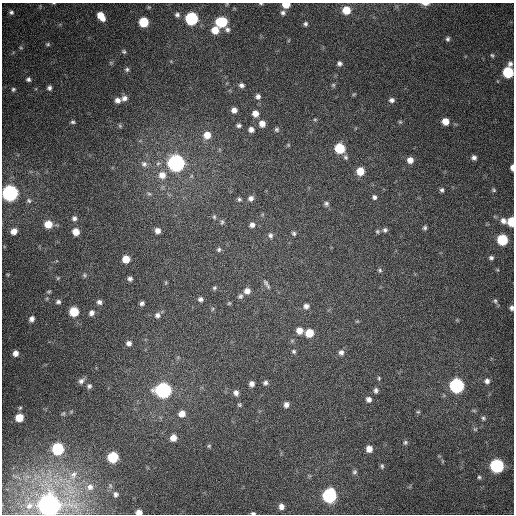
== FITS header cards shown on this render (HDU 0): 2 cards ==
NAXIS1  =                  512
NAXIS2  =                  512

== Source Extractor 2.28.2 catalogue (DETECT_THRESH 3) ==
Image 512 x 512 px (HDU 0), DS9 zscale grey, 1 PNG px = 1 image px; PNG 516 x 516 px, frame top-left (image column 1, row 512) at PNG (2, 3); no overlay
Background 394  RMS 10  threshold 30.8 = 3 sigma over >= 5 px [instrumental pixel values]
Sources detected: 151; all 151 listed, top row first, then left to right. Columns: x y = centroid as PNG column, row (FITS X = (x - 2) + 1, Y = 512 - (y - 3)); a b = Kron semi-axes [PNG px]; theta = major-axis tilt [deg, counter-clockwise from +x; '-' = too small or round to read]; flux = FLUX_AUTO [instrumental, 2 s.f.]
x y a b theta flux
261 3 6 3 -1 7.6e+02
425 4 9 3 0 2.7e+03
286 5 6 4 0 1.1e+04
346 10 7 6 - 1.5e+04
11 12 5 4 - 1.4e+03
283 13 7 6 - 2.0e+03
177 15 7 6 - 1.9e+03
101 16 9 6 -55 1.0e+04
192 18 7 7 - 1.0e+05
144 22 6 6 - 2.8e+04
221 22 8 7 - 3.9e+04
305 24 6 5 - 1.5e+03
215 30 7 7 - 1.0e+04
227 30 8 6 -60 2.1e+03
448 39 5 4 - 1.4e+03
48 44 6 5 - 1.1e+03
21 48 5 3 - 7.0e+02
124 52 6 5 - 1.2e+03
492 55 5 4 - 9.6e+02
339 63 5 5 - 2.0e+03
127 69 6 6 - 1.5e+03
508 72 8 6 80 5.2e+04
28 79 5 5 - 1.8e+03
241 85 7 6 - 2.2e+03
333 85 6 5 - 9.9e+02
49 88 6 5 - 2.1e+03
13 89 6 5 - 1.4e+03
354 94 5 4 - 7.7e+02
258 96 7 6 - 2.3e+03
124 98 8 7 - 3.1e+03
117 100 7 6 - 3.4e+03
392 100 6 5 - 2.3e+03
234 110 6 6 - 3.8e+03
255 113 7 6 - 5.5e+03
315 119 5 3 - 8.0e+02
445 121 6 6 - 8.1e+03
73 122 6 4 -1 1.2e+03
400 122 5 5 - 8.2e+02
262 124 6 6 - 5.4e+03
239 125 6 4 -4 1.5e+03
120 126 6 4 -46 1.0e+03
251 129 6 5 - 3.0e+03
277 129 6 6 - 1.4e+03
207 135 8 7 - 8.2e+03
288 145 6 4 46 8.0e+02
339 148 7 6 - 3.2e+04
345 157 8 6 -76 1.6e+03
474 158 6 6 - 2.3e+03
410 160 6 6 - 4.8e+03
176 163 7 7 - 3.4e+05
144 164 9 8 - 3.3e+03
512 167 6 3 89 3.6e+03
360 171 7 6 - 1.2e+04
162 175 10 10 - 6.9e+03
442 190 6 5 - 1.5e+03
494 190 6 4 -42 1.1e+03
10 193 7 7 - 2.7e+05
149 194 6 5 - 1.3e+03
374 197 6 6 - 1.9e+03
251 198 7 6 - 2.6e+03
239 199 5 5 - 1.3e+03
29 201 7 6 - 1.7e+03
326 204 6 6 - 1.6e+03
214 217 6 5 - 1.2e+03
74 218 7 6 - 2.1e+03
503 221 9 7 -36 3.7e+03
222 222 8 5 89 1.3e+03
511 222 6 5 - 2.1e+04
48 224 7 7 - 1.1e+04
252 225 7 6 - 2.6e+03
425 228 5 5 - 1.3e+03
157 230 6 5 - 3.4e+03
385 230 7 6 - 1.8e+03
14 231 7 7 - 5.8e+03
377 231 6 5 - 1.2e+03
76 232 6 6 - 7.5e+03
294 233 6 5 - 1.4e+03
270 235 7 7 - 2.1e+03
502 240 7 6 - 4.4e+04
219 249 6 6 - 1.5e+03
491 258 6 5 - 1.6e+03
126 259 6 6 - 1.0e+04
380 270 6 5 - 1.1e+03
8 275 5 3 - 7.1e+02
84 275 6 5 - 1.1e+03
58 278 5 5 - 7.9e+02
130 279 4 4 - 1.8e+03
266 284 15 5 -58 2.2e+03
214 288 5 4 - 1.2e+03
247 291 7 7 - 4.1e+03
49 292 7 4 19 9.1e+02
240 296 7 6 - 1.7e+03
200 299 6 5 - 2.0e+03
495 301 8 5 -80 1.6e+03
58 302 7 5 1 1.7e+03
99 302 6 6 - 2.3e+03
142 303 5 4 - 1.8e+03
229 303 5 4 - 8.1e+02
306 306 8 7 - 2.9e+03
511 308 6 5 - 2.0e+03
212 309 6 3 71 8.6e+02
74 312 6 6 - 2.4e+04
91 313 7 6 - 2.7e+03
157 315 7 7 - 2.6e+03
32 319 6 5 - 2.8e+03
299 331 7 7 - 6.1e+03
309 333 6 6 - 1.5e+04
129 343 6 6 - 2.8e+03
294 351 6 6 - 1.4e+03
341 352 7 6 - 2.5e+03
15 353 5 5 - 4.0e+03
379 378 5 4 - 8.8e+02
81 381 9 6 40 2.8e+03
487 381 7 7 - 3.0e+03
265 383 6 5 - 1.7e+03
252 384 5 5 - 3.1e+03
89 386 6 6 - 1.8e+03
456 386 7 7 - 1.6e+05
163 390 8 7 - 2.4e+05
376 390 6 4 86 1.8e+03
236 393 7 6 - 2.9e+03
369 399 6 6 - 2.8e+03
240 405 5 5 - 9.3e+02
286 405 6 6 - 2.9e+03
20 408 6 4 43 1.0e+03
474 410 6 4 -1 9.9e+02
418 412 5 5 - 9.0e+02
63 413 6 5 - 1.1e+03
182 414 7 7 - 5.9e+03
19 417 6 6 - 1.3e+04
483 418 7 5 -63 1.4e+03
475 429 6 6 - 1.2e+03
173 438 7 6 - 6.0e+03
405 442 6 5 - 1.2e+03
209 446 5 4 - 9.2e+02
58 449 7 7 - 6.6e+04
369 449 6 5 - 5.8e+03
113 457 7 6 - 4.2e+04
382 466 6 4 -89 1.1e+03
497 466 7 7 - 1.2e+05
354 472 6 5 - 1.2e+03
73 475 10 7 45 3.2e+03
479 477 5 5 - 1.0e+03
90 487 8 7 - 2.9e+03
116 494 5 4 - 1.8e+03
329 496 7 7 - 1.5e+05
49 505 8 7 - 1.2e+06
29 506 6 5 - 1.1e+03
281 507 6 5 - 3.8e+03
139 512 5 4 - 4.7e+03
253 513 5 3 - 1.2e+03
At the frame edge (FLAGS 8, measured only in part): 12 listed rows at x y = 261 3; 425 4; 286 5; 221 22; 508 72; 512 167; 10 193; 511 222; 511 308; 49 505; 139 512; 253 513